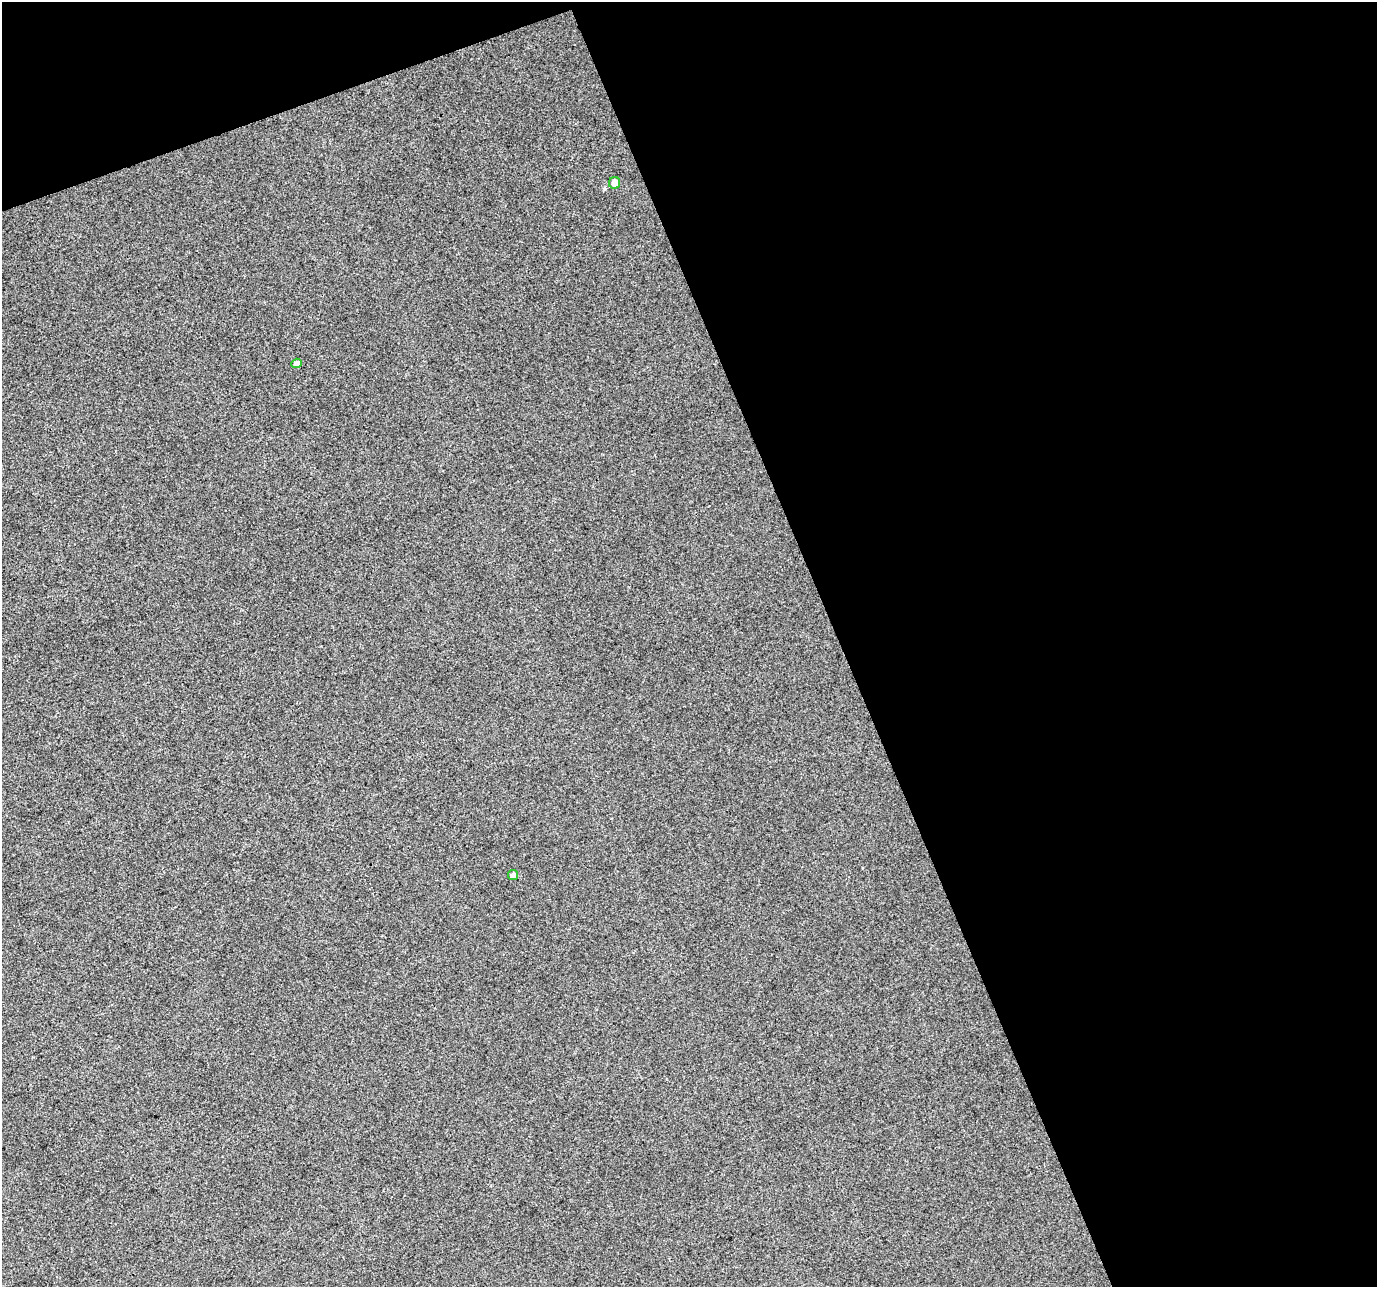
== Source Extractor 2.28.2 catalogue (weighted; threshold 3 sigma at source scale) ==
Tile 2 of 2 x 2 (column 2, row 1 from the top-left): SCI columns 1376-2750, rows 1349-2633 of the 2750 x 2680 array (HDU 1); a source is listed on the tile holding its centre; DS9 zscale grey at full resolution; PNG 1379 x 1289 px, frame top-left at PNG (2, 2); each listed source drawn as its Kron ellipse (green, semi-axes under 4 px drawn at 4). Shown black and unused: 43% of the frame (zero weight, under 3 of 4 exposures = <1% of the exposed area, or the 3 px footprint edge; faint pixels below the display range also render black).
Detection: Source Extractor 2.28.2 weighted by HDU 2 'WHT'; one run over the whole footprint, this tile lists its part. Background 0.0432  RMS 0.011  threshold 0.0503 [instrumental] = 3 sigma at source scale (4.5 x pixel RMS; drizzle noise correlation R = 1.50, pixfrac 1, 0.0396/0.0396 arcsec/px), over >= 5 px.
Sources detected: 3; all 3 listed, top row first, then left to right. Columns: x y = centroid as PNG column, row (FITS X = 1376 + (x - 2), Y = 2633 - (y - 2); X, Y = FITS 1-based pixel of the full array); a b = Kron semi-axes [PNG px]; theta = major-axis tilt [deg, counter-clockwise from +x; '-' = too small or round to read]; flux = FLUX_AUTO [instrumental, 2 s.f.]
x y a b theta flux
614 183 6 5 - 7
297 363 5 4 - 5.6
513 875 5 5 - 3.5